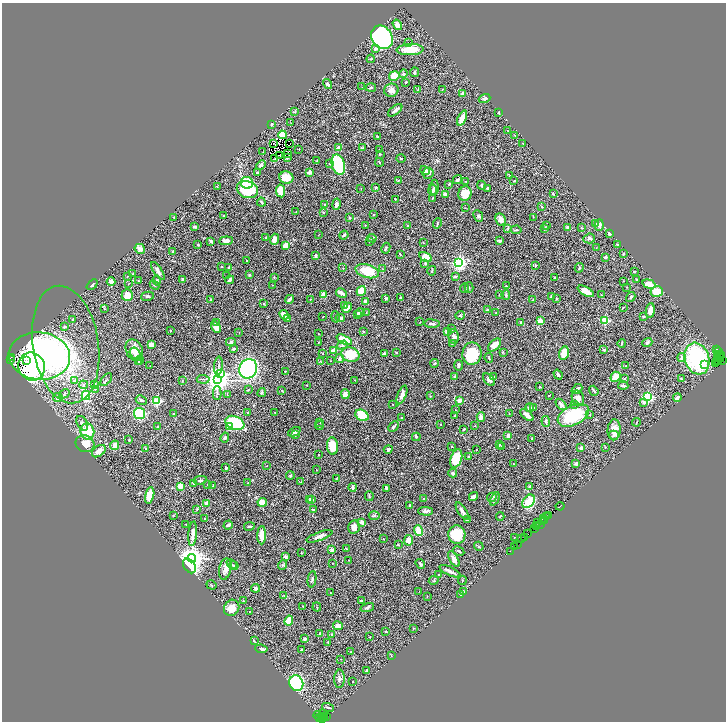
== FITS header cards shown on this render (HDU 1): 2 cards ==
NAXIS1  =                 1448
NAXIS2  =                 1439

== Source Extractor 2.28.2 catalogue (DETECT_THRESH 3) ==
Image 1448 x 1439 px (HDU 1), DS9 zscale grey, zoomed out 1/2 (1 PNG px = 2 x 2 image px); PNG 728 x 724 px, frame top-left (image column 1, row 1438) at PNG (2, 3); each listed source drawn as its Kron ellipse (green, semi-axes under 4 px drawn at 4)
Background 2.15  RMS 0.064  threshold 0.192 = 3 sigma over >= 5 px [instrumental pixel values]
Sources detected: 560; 66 cannot appear on this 1/2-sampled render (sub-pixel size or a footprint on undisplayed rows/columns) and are neither listed nor drawn; the other 494 listed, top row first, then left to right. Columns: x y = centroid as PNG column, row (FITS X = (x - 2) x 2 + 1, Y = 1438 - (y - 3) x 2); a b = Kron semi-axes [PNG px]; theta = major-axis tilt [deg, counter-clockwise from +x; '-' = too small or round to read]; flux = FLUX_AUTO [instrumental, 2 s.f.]
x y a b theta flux
397 25 5 4 - 69
382 37 12 10 -58 2800
409 42 2 1 - 38
375 49 2 2 - 53
410 50 13 5 2 250
371 59 4 2 - 9.1
415 72 5 3 - 13
404 74 4 3 - 22
394 76 5 5 - 160
406 82 2 2 - 8.3
327 84 5 4 - 32
362 87 2 2 - 3.3
371 88 5 2 - 9.5
418 89 3 2 - 7.9
391 90 7 6 - 69
442 90 4 2 - 5.2
462 94 3 3 - 39
484 99 6 4 19 30
395 110 8 3 39 35
295 111 3 3 - 8.9
499 112 3 2 - 9.3
462 118 8 3 66 180
291 123 2 2 - 4.6
272 124 2 2 - 50
508 131 3 2 - 4.4
282 135 4 3 - 480
515 135 2 2 - 4.1
378 137 2 2 - 4.8
274 143 2 1 - 6.5
290 143 2 1 - 1.5
523 143 3 2 - 4.6
338 148 4 3 - 42
363 148 3 2 - 7.4
299 149 2 2 - 4.7
379 149 3 2 - 6.4
263 152 2 2 - 3.7
288 154 2 1 - 4.3
380 154 4 2 - 6.4
279 155 2 1 - 1.2
275 158 2 1 - 1.6
287 158 2 2 - 40
401 158 4 3 - 12
317 160 2 2 - 5.4
379 162 4 2 - 9.8
330 163 2 2 - 34
261 165 5 3 - 32
338 165 10 6 -74 690
425 170 5 4 - 31
310 172 2 2 - 140
257 173 3 2 - 15
428 173 6 5 - 35
510 176 3 3 - 8.8
286 178 7 6 - 190
398 180 3 2 - 4.7
458 180 5 3 - 20
466 181 2 2 - 3.8
514 181 4 2 - 8.1
247 183 6 6 - 450
449 184 4 3 - 9.3
482 185 4 3 - 15
217 187 2 2 - 4.9
376 187 4 3 - 12
434 187 8 4 88 38
361 188 3 2 - 3.9
487 188 4 3 - 12
247 190 11 8 -21 590
433 190 5 4 - 15
280 191 6 4 -80 140
445 194 3 3 - 38
465 194 7 6 - 160
553 194 3 2 - 15
432 198 3 2 - 5.3
395 199 2 1 - 7.5
261 202 4 3 - 11
336 204 6 4 78 43
324 205 3 2 - 5.7
542 207 3 2 - 13
465 208 3 1 - 4.4
296 212 3 2 - 4.5
323 212 2 2 - 28
374 214 2 2 - 5.2
223 216 2 2 - 12
478 216 6 4 -66 23
174 217 2 2 - 15
533 217 2 2 - 4.3
350 218 3 3 - 12
501 220 6 5 - 66
437 223 5 2 - 11
595 224 3 2 - 25
365 225 3 2 - 8
547 225 4 3 - 9.3
599 225 5 4 - 39
408 226 2 2 - 6.4
195 227 3 2 - 35
568 227 4 3 - 28
508 228 4 3 - 12
581 228 3 2 - 4.6
545 229 4 3 - 22
516 230 5 2 - 15
609 233 4 2 - 42
319 235 3 2 - 4.5
344 235 4 3 - 21
266 238 4 3 - 18
372 238 4 2 - 11
589 238 6 5 - 34
274 239 5 3 - 75
211 241 4 2 - 28
226 241 7 4 6 54
369 241 2 2 - 10
499 241 4 2 - 17
423 243 2 2 - 5
618 244 4 2 - 9.2
198 245 3 2 - 7.5
286 245 4 3 - 110
386 248 5 2 - 13
596 248 2 1 - 3.8
140 249 5 4 - 53
173 251 3 2 - 16
623 254 3 2 - 17
400 255 4 3 - 9.3
315 256 2 2 - 25
426 257 7 4 -30 210
606 257 2 2 - 17
246 260 2 2 - 6.8
459 263 3 3 - 4100
425 264 4 3 - 13
535 265 3 3 - 13
222 267 2 1 - 7.4
229 267 2 2 - 9.7
343 268 3 2 - 5.8
579 268 5 2 - 9.7
383 269 2 2 - 5
158 271 10 4 -57 48
367 271 12 6 -16 260
432 271 5 3 - 10
634 272 3 2 - 14
133 273 3 2 - 6.5
249 275 3 3 - 9.5
128 276 3 2 - 3.9
227 276 2 1 - 4.1
455 276 3 3 - 25
274 277 3 2 - 5
555 278 4 3 - 14
183 279 3 2 - 16
637 279 3 3 - 13
230 280 4 2 - 35
139 281 2 2 - 8.4
157 281 5 3 - 16
623 281 2 2 - 6.7
111 282 4 4 - 40
128 284 3 2 - 4.7
649 284 7 4 -16 150
92 285 6 3 41 20
154 285 5 3 - 13
272 285 2 2 - 4
506 286 2 2 - 7.8
469 287 5 2 - 11
626 287 2 2 - 6.7
464 288 4 2 - 16
361 291 5 4 - 200
586 291 9 4 -30 130
657 291 6 5 - 190
341 293 6 3 -30 71
127 295 6 5 - 130
323 295 2 2 - 240
499 295 2 2 - 17
506 295 5 3 - 15
601 295 2 2 - 5.4
147 296 6 3 14 24
552 296 3 2 - 47
400 297 2 2 - 8.6
631 297 5 3 - 18
386 298 3 2 - 13
289 299 5 2 - 43
310 299 2 1 - 3.7
556 299 3 3 - 8.4
211 300 3 2 - 8.2
533 300 4 2 - 7.3
366 302 4 3 - 52
264 304 3 3 - 8.8
345 305 3 2 - 9.3
623 307 3 2 - 6.5
104 308 4 2 - 8.8
347 308 5 2 - 84
488 310 3 2 - 29
650 311 7 4 81 89
366 312 3 2 - 7.9
360 313 5 3 - 53
496 313 2 2 - 8
284 315 5 3 - 130
357 315 3 2 - 17
460 315 5 4 - 16
643 316 4 2 - 12
323 317 2 2 - 4.4
335 317 6 2 -78 16
340 318 5 4 - 24
73 319 3 2 - 14
287 319 2 2 - 24
605 320 3 3 - 840
540 321 4 4 - 85
420 322 2 2 - 5.2
521 322 3 2 - 18
217 323 4 3 - 11
432 324 7 3 -6 22
64 327 2 2 - 52
216 327 6 4 -60 85
451 329 4 3 - 21
170 330 2 2 - 5.2
447 331 4 3 - 47
239 332 2 2 - 4.2
364 332 2 2 - 15
318 333 2 1 - 3.4
454 336 7 5 -79 46
344 340 8 4 -25 290
231 342 5 3 - 17
318 342 2 2 - 3.8
647 342 5 3 - 21
452 343 3 2 - 6.6
622 343 4 2 - 14
66 344 59 33 -81 980
151 345 3 3 - 100
342 345 5 4 - 29
495 345 8 5 44 87
234 349 3 2 - 29
717 349 2 1 - 110
134 350 11 8 -65 120
334 350 3 2 - 170
604 350 2 2 - 44
396 352 3 2 - 11
503 352 3 2 - 6.3
719 352 2 1 - 91
135 353 6 5 - 58
323 353 3 2 - 5
564 353 7 5 76 130
350 354 9 7 -13 370
384 354 3 2 - 37
472 354 11 9 81 460
718 354 2 1 - 150
720 355 4 1 - 230
39 356 31 23 -6 3400
11 357 3 1 - 350
682 357 4 4 - 50
489 358 5 2 - 10
719 358 5 2 - 590
11 359 3 1 - 310
340 359 4 3 - 46
697 359 16 12 -72 1300
140 360 4 4 - 16
27 361 2 1 - 50
320 361 3 2 - 6.5
330 361 2 2 - 4.2
716 361 3 1 - 330
719 361 2 1 - 160
723 361 2 1 - 54
138 362 4 3 - 11
435 363 4 3 - 12
716 363 4 1 - 270
705 364 4 3 - 48
459 365 5 3 - 21
150 366 3 2 - 4.2
218 366 9 2 85 19
625 366 3 2 - 5.8
32 367 14 13 - 2200
248 369 10 8 60 1800
285 371 3 2 - 9
220 374 4 3 - 1000
558 375 5 2 - 27
454 376 3 2 - 7.8
493 377 4 3 - 13
615 377 5 5 - 110
681 378 3 2 - 6.8
203 379 6 2 -3 16
624 379 2 2 - 34
75 380 4 3 - 14
106 380 7 2 51 14
218 380 4 4 - 13000
355 380 2 1 - 3.5
489 380 7 5 -47 40
182 381 3 2 - 6.8
95 384 4 3 - 13
83 385 4 4 - 15
306 385 2 2 - 4.4
623 386 5 3 - 21
540 387 3 2 - 9.5
95 389 3 2 - 8.2
577 389 6 3 41 37
248 390 4 2 - 7.6
282 390 3 2 - 11
594 391 5 2 - 15
217 393 7 3 90 25
262 393 4 3 - 14
64 394 5 3 - 15
227 394 3 2 - 5.2
345 394 5 4 - 65
86 395 5 4 - 390
402 395 10 4 68 55
549 395 3 2 - 6.3
430 396 3 2 - 5.2
648 397 3 3 - 1100
58 398 4 4 - 33
578 398 8 6 -68 68
677 398 4 2 - 71
141 400 6 4 -25 22
459 400 2 2 - 160
157 401 3 3 - 1100
643 402 2 2 - 64
393 404 2 2 - 9.4
561 404 6 4 -41 34
575 404 3 2 - 7.9
530 407 4 3 - 48
534 407 3 2 - 6.3
455 410 2 1 - 3.7
139 413 5 5 - 810
248 413 2 2 - 6.7
275 413 3 2 - 6
509 413 2 1 - 4.3
174 414 3 2 - 6.9
362 415 7 5 -29 400
527 415 8 4 -39 58
573 415 17 9 26 600
590 415 3 3 - 7.1
454 416 3 2 - 7.1
402 417 2 2 - 14
481 417 4 3 - 42
546 421 5 3 - 23
636 422 4 2 - 6.6
82 423 8 5 -59 37
235 423 10 6 -23 800
320 423 2 2 - 3.9
441 424 2 1 - 7.2
319 426 4 2 - 8.7
475 426 3 2 - 7.8
158 427 2 2 - 10
230 427 4 3 - 100
393 427 6 2 46 14
464 429 3 2 - 9.9
614 430 10 6 86 110
87 431 8 7 - 380
294 432 6 4 26 38
296 435 3 2 - 7.1
508 435 4 3 - 43
614 435 5 4 - 27
416 437 4 3 - 10
225 438 5 4 - 22
532 439 2 2 - 7.6
129 440 3 2 - 6.3
85 444 9 8 - 140
115 445 5 3 - 86
500 445 2 2 - 3
332 446 8 5 -84 190
451 446 2 2 - 6.3
502 446 4 2 - 19
605 447 3 2 - 9.8
581 448 2 2 - 100
146 449 4 3 - 12
388 449 4 3 - 30
476 450 2 1 - 4.3
99 451 8 5 38 69
319 455 2 2 - 13
469 457 3 3 - 10
456 459 9 5 72 340
576 463 4 3 - 22
514 464 3 2 - 6.8
267 466 2 1 - 4
226 468 4 3 - 21
316 470 2 1 - 3.7
453 473 4 3 - 19
290 476 4 3 - 16
336 479 3 2 - 7.7
200 480 7 3 10 20
248 482 3 2 - 9.1
301 482 3 2 - 5.8
194 484 3 2 - 23
208 484 2 2 - 32
181 486 3 3 - 110
213 486 2 1 - 7.8
352 487 4 3 - 24
530 487 4 3 - 23
386 488 3 2 - 27
150 495 8 4 79 160
369 496 5 2 - 8.9
473 496 5 2 - 54
492 497 5 3 - 29
309 499 2 2 - 9.4
424 499 3 2 - 6.1
495 499 7 3 65 37
311 500 3 2 - 22
528 501 7 5 51 240
262 502 5 4 - 110
206 503 3 3 - 75
410 506 4 2 - 12
560 506 4 2 - 370
197 509 3 3 - 10
313 509 2 2 - 23
426 511 7 4 -1 32
462 511 10 3 -58 47
173 515 2 2 - 5
374 516 5 3 - 13
500 516 4 2 - 7
549 516 2 1 - 170
546 517 4 2 - 610
204 518 3 2 - 4.5
543 518 3 1 - 370
467 520 2 2 - 14
545 520 3 2 - 300
543 521 2 1 - 280
362 522 2 2 - 160
537 523 3 2 - 510
186 524 2 1 - 3.5
540 524 3 1 - 250
228 525 5 3 - 26
536 525 3 2 - 160
249 526 5 3 - 13
354 527 7 5 77 79
537 527 2 1 - 110
534 529 3 2 - 430
418 531 5 3 - 220
528 533 3 1 - 180
193 534 12 3 85 91
262 535 9 4 89 110
457 535 9 8 - 290
319 536 13 3 20 64
514 537 3 2 - 4.8
522 538 2 1 - 170
525 538 3 1 - 76
383 539 2 2 - 5.1
409 540 5 4 - 77
517 544 3 1 - 100
398 545 3 2 - 7.9
479 546 5 2 - 11
515 547 2 1 - 54
346 549 2 2 - 22
332 550 4 3 - 27
459 551 6 2 -29 16
510 551 2 1 - 96
301 552 3 2 - 4.5
286 557 4 3 - 32
192 558 4 4 - 13000
454 559 9 4 -58 78
348 560 2 2 - 4.8
332 563 2 1 - 3.1
232 564 6 3 -44 17
420 564 5 3 - 16
283 565 5 4 - 16
189 566 8 5 -52 1900
234 566 5 3 - 13
225 569 11 6 80 74
450 571 11 2 -26 57
439 575 3 2 - 6.7
312 579 8 3 83 19
434 580 5 3 - 11
462 580 4 2 - 7.8
211 585 5 2 - 8.3
255 588 4 3 - 27
419 591 2 2 - 3.7
463 591 3 2 - 5.9
330 593 3 2 - 6.3
284 595 3 2 - 8.1
461 595 4 2 - 7.2
427 597 3 2 - 5.9
243 601 2 2 - 9.4
361 601 2 2 - 29
303 606 2 2 - 5.4
317 607 4 2 - 5.7
367 607 7 3 19 31
232 608 8 7 - 130
249 611 2 1 - 6.1
289 621 5 3 - 220
338 626 5 3 - 73
413 628 2 2 - 3.7
385 631 2 2 - 9.5
320 633 3 2 - 12
332 634 3 3 - 8.9
370 637 2 1 - 5.5
305 639 2 2 - 38
254 641 3 2 - 6.9
328 642 3 1 - 4.1
261 649 6 3 -8 33
301 650 2 2 - 10
351 652 2 2 - 5.8
391 655 3 2 - 6.6
341 659 2 1 - 7.5
366 671 3 2 - 14
339 679 9 5 88 40
353 682 2 2 - 8.7
296 683 8 7 - 990
328 707 6 2 -15 15
322 714 2 1 - 64
318 715 4 3 - 590
322 716 3 1 - 320
324 716 2 1 - 130
326 716 3 2 - 140
319 717 2 2 - 280
322 718 3 2 - 480
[66 sub-pixel or undisplayed-footprint detections neither listed nor drawn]